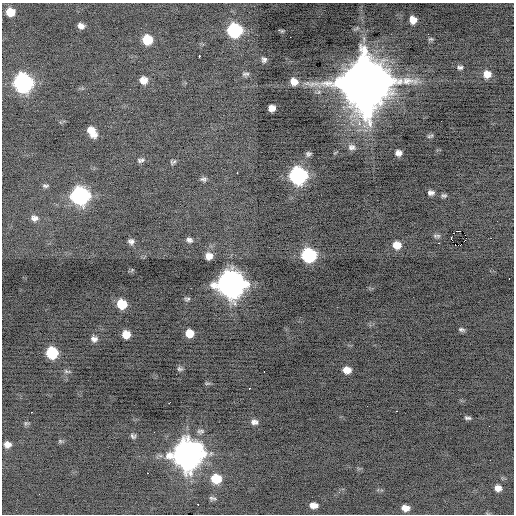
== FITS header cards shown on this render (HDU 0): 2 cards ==
NAXIS1  =                  512 / Axis length
NAXIS2  =                  512 / Axis length

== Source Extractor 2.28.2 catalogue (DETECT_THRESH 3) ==
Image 512 x 512 px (HDU 0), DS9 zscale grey, 1 PNG px = 1 image px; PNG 516 x 516 px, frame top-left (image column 1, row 512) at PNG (2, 3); no overlay
Background -0.504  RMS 0.79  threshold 2.36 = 3 sigma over >= 5 px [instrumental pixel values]
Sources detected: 81; all 81 listed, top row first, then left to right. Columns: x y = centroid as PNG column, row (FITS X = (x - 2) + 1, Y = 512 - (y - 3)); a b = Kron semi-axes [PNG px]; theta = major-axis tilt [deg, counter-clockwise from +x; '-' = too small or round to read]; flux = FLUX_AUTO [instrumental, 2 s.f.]
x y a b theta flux
10 12 8 7 - 780
413 20 7 6 - 540
81 26 6 5 - 240
235 30 9 9 - 6300
281 31 6 3 -14 72
290 37 2 2 - 100
431 39 7 5 13 85
147 40 8 8 - 1300
199 56 3 3 - 1400
264 60 7 6 - 140
460 67 8 6 0 140
246 74 9 5 3 130
487 74 9 9 - 540
143 80 8 7 - 470
294 81 9 8 - 460
365 82 16 16 - 520000
23 83 10 10 - 15000
272 108 7 6 - 360
359 124 8 6 90 270
92 132 11 7 -56 650
430 136 9 4 18 89
352 147 10 8 -10 230
398 153 6 5 - 260
308 154 6 5 - 130
141 160 9 5 6 140
173 162 8 4 19 99
237 172 3 2 - 130
298 176 10 9 - 13000
203 179 8 5 -9 130
45 186 8 4 -2 100
431 193 7 5 -4 200
80 196 10 10 - 14000
444 196 6 5 - 110
34 218 10 7 -5 220
458 231 4 2 - 1600
465 235 2 2 - 860
437 236 10 5 0 120
451 238 4 2 - 1100
491 238 2 2 - 25
189 240 8 6 -13 160
465 240 3 2 - 64
131 241 6 5 - 170
439 243 3 2 - 77
397 245 8 7 - 600
458 245 4 2 - 750
309 255 9 9 - 6200
209 256 8 8 - 400
509 278 2 2 - 43
231 284 12 11 - 62000
187 299 8 5 7 110
122 304 8 8 - 1400
461 330 7 4 -12 110
189 333 7 7 - 750
126 334 7 7 - 660
94 339 8 8 - 240
52 353 8 8 - 2900
180 369 8 6 0 120
347 370 8 6 -7 510
67 371 9 4 -11 110
264 371 2 2 - 79
207 383 8 4 1 79
249 388 3 3 - 240
169 403 3 2 - 490
367 406 2 2 - 29
397 411 2 2 - 150
31 412 3 2 - 310
468 418 8 4 -7 120
254 422 9 6 -3 230
26 423 7 5 2 90
489 426 2 2 - 23
154 432 2 2 - 200
133 436 7 5 -35 130
60 441 7 5 -13 86
7 444 7 6 - 300
187 455 13 12 - 70000
147 473 3 2 - 430
216 479 9 7 -7 1400
498 488 7 6 - 320
212 498 9 4 -13 86
314 505 8 5 -5 390
405 508 7 5 -11 380